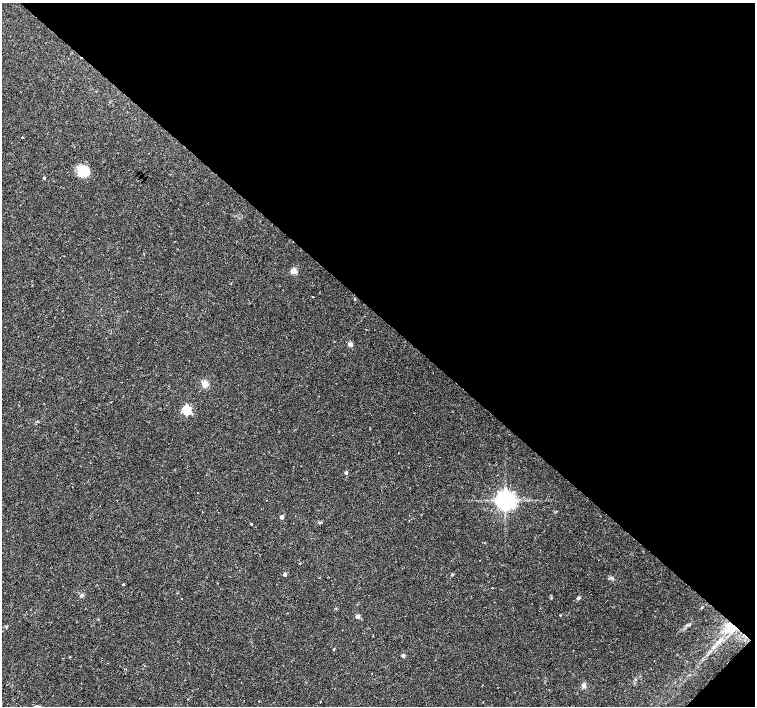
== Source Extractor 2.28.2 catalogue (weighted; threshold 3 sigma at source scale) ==
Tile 8 of 4 x 4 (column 4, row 2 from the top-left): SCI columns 4516-6020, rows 2978-4385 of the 6026 x 6026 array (HDU 1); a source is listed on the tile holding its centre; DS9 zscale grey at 2 x 2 block average (1 PNG px = mean of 2 x 2 image px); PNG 757 x 708 px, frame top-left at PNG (2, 3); no overlay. Shown black and unused: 45% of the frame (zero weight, under 2 of 3 exposures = <1% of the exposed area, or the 3 px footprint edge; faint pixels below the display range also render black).
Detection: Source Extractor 2.28.2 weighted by HDU 2 'WHT'; one run over the whole footprint, this tile lists its part. Background 0.0233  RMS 0.003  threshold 0.0134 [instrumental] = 3 sigma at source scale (4.5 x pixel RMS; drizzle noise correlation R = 1.50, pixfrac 1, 0.0396/0.0396 arcsec/px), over >= 5 px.
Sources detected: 30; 1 inside a brighter object's white glare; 1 cosmic-ray / hot-pixel residue — not listed; the other 28 listed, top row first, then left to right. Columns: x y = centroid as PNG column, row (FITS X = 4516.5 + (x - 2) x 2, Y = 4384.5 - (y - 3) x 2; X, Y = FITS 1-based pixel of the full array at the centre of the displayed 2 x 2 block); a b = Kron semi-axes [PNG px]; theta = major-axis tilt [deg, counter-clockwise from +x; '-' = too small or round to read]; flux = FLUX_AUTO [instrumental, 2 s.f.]
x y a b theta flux
22 137 2 2 - 3
84 172 14 11 40 12
44 178 3 2 - 0.84
293 271 3 3 - 18
313 297 2 2 - 1.4
354 299 3 2 - 0.39
350 344 6 4 34 1.5
205 384 5 4 - 8.3
186 410 3 3 - 53
346 472 3 3 - 1.3
266 500 2 2 - 1.6
505 500 5 5 - 500
282 517 3 3 - 4.2
251 524 2 2 - 0.99
284 574 2 2 - 2.5
123 584 3 2 - 0.52
492 588 2 2 - 1.7
81 595 5 3 - 1
578 598 5 3 - 0.98
560 615 2 2 - 0.44
358 616 3 3 - 5.7
731 627 14 9 -8 9.8
373 636 2 2 - 0.36
719 641 7 2 8 1.3
334 649 2 2 - 0.57
403 655 4 3 - 1.1
583 685 6 4 73 1.9
259 701 2 2 - 0.33
Overlapping masked pixels (flux is a lower limit): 1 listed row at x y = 731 627
Diffuse or blended objects may show on this block-average render without a row.